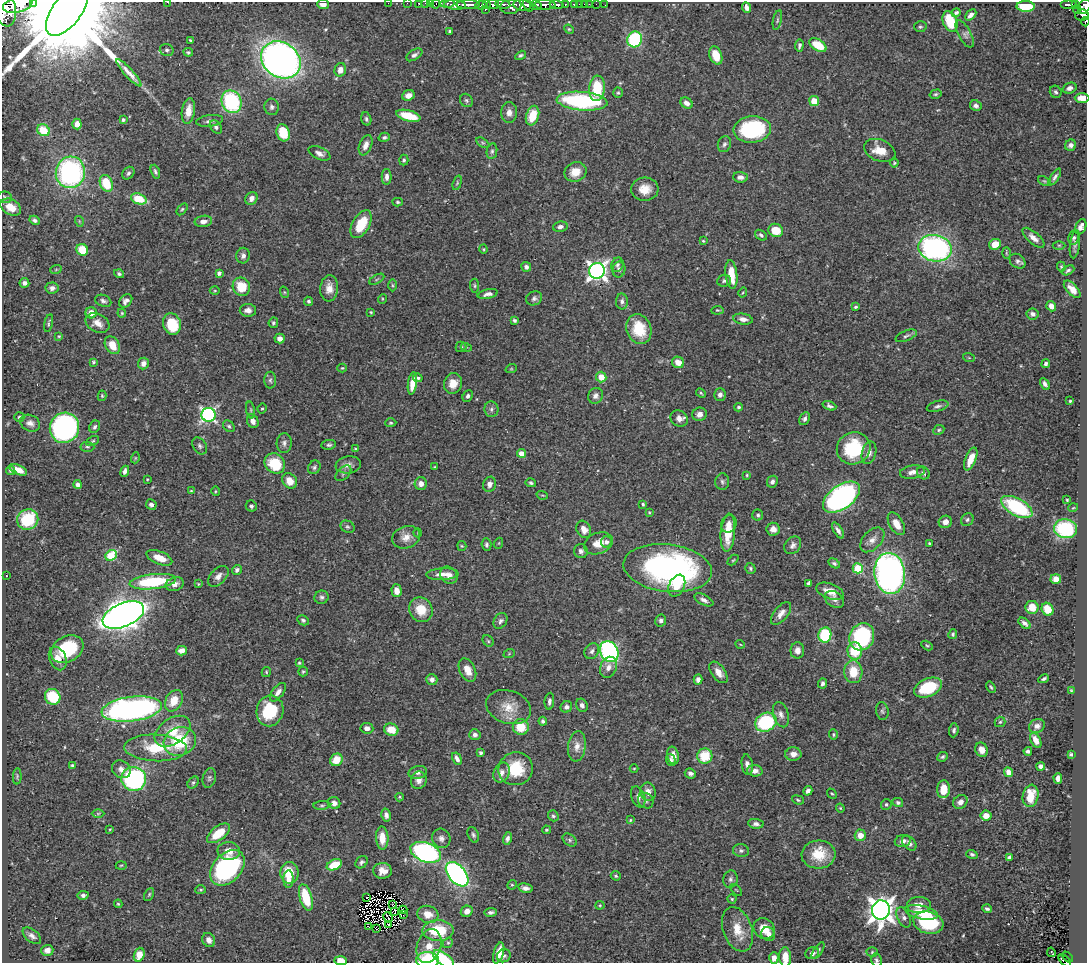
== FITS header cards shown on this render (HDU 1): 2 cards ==
NAXIS1  =                 1085
NAXIS2  =                  961

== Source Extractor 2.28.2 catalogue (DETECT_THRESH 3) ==
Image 1085 x 961 px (HDU 1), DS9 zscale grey, 1 PNG px = 1 image px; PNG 1089 x 965 px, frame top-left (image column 1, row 961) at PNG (2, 2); each listed source drawn as its Kron ellipse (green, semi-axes under 4 px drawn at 4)
Background 0.406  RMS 0.018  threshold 0.0537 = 3 sigma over >= 5 px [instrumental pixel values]
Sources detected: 509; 2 with non-positive FLUX_AUTO (blend fragments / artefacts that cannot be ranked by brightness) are neither listed nor drawn; of the other 507, the 500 brightest by FLUX_AUTO listed and drawn (7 fainter detections omitted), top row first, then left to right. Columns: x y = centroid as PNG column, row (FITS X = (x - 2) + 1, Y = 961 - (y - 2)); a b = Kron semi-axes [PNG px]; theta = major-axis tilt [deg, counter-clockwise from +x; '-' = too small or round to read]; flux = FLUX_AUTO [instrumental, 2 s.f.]
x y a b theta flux
34 2 2 2 - 23
167 2 3 2 - 1.3
388 3 2 2 - 5.4
407 3 2 2 - 8.4
419 3 3 3 - 15
425 3 2 2 - 7
431 3 3 2 - 5.1
447 3 7 3 2 49
323 4 5 4 - 6.1
436 4 5 3 - 17
503 4 8 3 -9 130
565 4 3 3 - 70
574 4 4 3 - 44
579 4 2 2 - 4.6
584 4 2 2 - 5
589 4 2 2 - 3.1
596 4 2 2 - 3.4
1069 4 8 3 0 120
18 5 15 7 13 1600
455 5 11 4 -4 570
468 5 12 4 1 560
481 5 6 4 8 100
486 5 4 3 - 64
493 5 6 4 -6 240
522 5 9 5 -7 720
528 5 7 3 -57 330
537 5 5 3 - 260
545 5 10 5 -3 560
557 5 7 4 -9 160
605 5 2 2 - 3
1076 5 3 3 - 66
511 6 10 7 10 400
1026 6 9 5 -1 46
1084 6 8 5 61 260
746 7 5 4 - 5.9
5 9 18 10 -79 1800
485 9 3 3 - 58
1077 9 4 3 - 34
67 11 29 14 53 62000
956 13 5 3 - 2.9
971 15 6 4 44 5.6
1082 15 7 5 7 140
777 20 10 4 77 2.3
950 21 10 7 -67 38
1085 22 4 2 - 27
920 27 6 5 - 2.1
569 29 5 4 - 1.5
450 31 3 3 - 2.1
965 34 15 6 -61 4.9
635 39 8 7 - 150
190 40 4 2 - 1.2
818 45 9 5 -31 35
799 46 6 4 82 2.9
167 50 7 6 - 3.1
188 52 5 4 - 1.9
414 55 9 5 33 3.9
521 55 6 4 31 2.2
716 55 9 6 -70 24
281 60 21 17 -36 750
340 70 7 5 72 9.5
129 73 18 4 -48 6.6
597 88 13 8 86 50
1070 88 7 5 18 5.4
1056 92 6 5 - 2.7
618 93 5 4 - 1.7
936 94 6 4 16 2
408 95 6 5 - 6.9
1082 98 7 4 0 13
466 100 7 6 - 2.6
582 101 25 9 -5 150
814 101 5 5 - 20
232 102 11 10 - 110
687 103 6 5 - 6.9
976 106 6 5 - 4.3
272 107 8 7 - 4.1
188 111 13 6 81 14
509 113 10 8 89 7.4
408 116 12 5 -14 37
533 116 10 6 72 30
366 119 7 5 -73 2.7
123 120 4 3 - 2.7
210 121 13 5 7 4.8
77 124 5 4 - 7
216 127 7 5 -52 3.7
752 129 19 13 5 110
43 130 7 5 -34 25
283 133 9 6 -73 38
384 137 5 4 - 2.4
483 143 7 4 -30 1.9
724 144 8 6 68 3.5
366 145 10 6 68 7.6
1071 145 6 5 - 4.7
880 150 16 10 -22 21
492 151 8 5 80 2.8
319 153 11 6 -24 5.9
404 160 5 4 - 2.2
894 163 4 4 - 1.4
70 172 16 14 76 230
155 172 7 4 -70 2.8
575 172 11 9 22 18
128 173 7 5 49 2.8
387 177 8 5 90 5.3
740 177 7 5 -3 5.6
1055 177 9 4 57 3.5
1044 181 7 4 -24 1.6
106 183 8 6 -68 41
457 183 7 4 72 2.1
645 189 13 11 4 17
5 197 7 5 -14 2.5
251 198 7 6 - 7.3
139 199 8 5 -20 37
397 202 5 4 - 1.8
11 207 11 7 -28 15
182 209 7 4 53 1.7
35 220 5 4 - 3
79 221 5 3 - 1.2
203 221 8 5 7 7.2
361 224 15 8 61 36
560 227 7 5 8 4.4
1081 227 8 5 65 6.6
776 230 7 6 - 25
761 235 6 4 -38 2.6
1033 238 13 5 -42 8.4
1074 238 7 5 79 2.8
703 241 4 3 - 1.2
995 244 6 5 - 16
1075 244 14 5 83 3.9
1059 245 6 4 0 1.6
935 248 17 13 -11 290
483 249 4 4 - 1.3
82 250 6 5 - 33
1006 253 6 4 -89 1.5
243 256 8 6 76 4.8
1017 261 9 6 -39 3.7
617 265 7 6 - 3.3
526 267 5 5 - 4.3
1061 267 5 4 - 1.4
56 269 6 3 20 1.2
619 269 8 6 79 4.6
1068 270 7 4 28 2.4
597 271 8 7 - 560
219 273 4 4 - 4.2
119 274 5 4 - 2.7
731 275 14 6 -83 28
377 279 8 3 30 1.7
724 281 7 6 - 2.6
24 283 5 4 - 4.2
392 285 6 4 -89 1.6
475 286 7 4 -85 2
241 287 9 8 - 29
52 288 6 5 - 5.1
329 288 13 9 84 12
1072 289 11 5 -47 11
215 291 5 3 - 1.3
284 292 6 3 -71 1.2
743 292 5 3 - 1.2
488 294 10 4 13 4.9
534 298 8 7 - 3.7
382 299 5 3 - 1.1
103 301 8 5 -21 3.5
126 301 7 5 48 4.7
309 301 4 4 - 2.4
622 301 8 6 -88 4.2
1051 306 5 4 - 6.9
855 307 3 3 - 1.9
248 310 8 6 -1 6
717 310 6 4 5 1.5
371 312 4 3 - 1.2
91 313 5 5 - 13
122 313 4 4 - 1.3
1033 314 6 5 - 4.4
743 319 10 5 -9 7
514 320 4 3 - 3.1
49 323 9 2 78 1.7
97 323 13 9 -27 11
273 323 5 4 - 2.4
172 324 11 8 -73 45
639 329 15 12 -73 39
59 336 4 3 - 1.3
906 336 11 5 22 3.3
280 339 5 5 - 6.4
112 345 9 7 -58 17
461 347 5 5 - 2.1
466 347 5 3 - 1.1
969 358 6 3 -19 1.1
93 362 3 3 - 1.8
678 362 6 5 - 13
143 363 6 5 - 6.1
1046 364 4 4 - 3.1
342 368 4 4 - 1.1
511 369 5 3 - 1.2
601 377 5 5 - 16
418 378 5 4 - 2.6
270 380 8 6 89 3.4
453 383 10 9 - 14
412 384 11 4 81 16
1045 384 6 3 -61 3.8
701 393 6 3 -45 1.5
720 395 6 5 - 4.4
102 396 5 4 - 1.5
468 396 6 5 - 3.4
595 396 8 7 - 5.2
1070 401 3 3 - 1.7
829 406 7 4 -20 3.1
938 406 11 5 14 3.9
739 407 4 4 - 2.6
262 409 5 4 - 1.4
491 409 8 7 - 3.5
251 410 8 3 -79 1.9
699 414 7 6 - 6.2
208 415 7 7 - 290
19 417 5 5 - 2.2
679 418 9 7 -36 7.1
805 419 7 5 63 3.6
253 421 7 5 -66 7.2
30 423 10 8 -25 6.1
391 423 5 4 - 1.6
229 426 7 5 -44 2.5
95 427 6 5 - 2.7
64 428 15 14 - 360
939 430 6 4 24 1.9
93 441 7 4 27 2
284 443 10 7 88 4.4
329 445 7 5 8 2.5
200 446 9 6 -57 3.4
87 447 7 5 -4 2.1
854 448 17 16 - 72
355 449 3 3 - 1.1
521 453 4 4 - 13
869 453 11 7 75 8.3
135 458 5 3 - 1.1
971 459 12 5 67 16
275 463 11 9 -40 44
348 465 12 8 8 7.1
314 467 7 6 - 2.7
434 467 3 3 - 1.1
11 470 5 4 - 2.7
18 470 9 4 -25 13
125 471 6 4 66 4.5
912 472 13 6 9 7.3
343 473 9 5 45 3.1
923 473 7 5 -45 3.7
747 475 4 3 - 1.3
147 479 3 2 - 0.91
290 481 8 7 - 15
722 482 8 7 - 3.3
772 482 6 5 - 3.6
531 483 5 4 - 2.2
421 484 6 6 - 6.3
489 484 8 6 70 5.2
78 485 4 4 - 4.4
191 491 4 3 - 1.2
215 491 5 3 - 1.2
542 495 6 3 -17 1.2
841 497 21 11 36 350
1067 500 3 3 - 1.4
643 504 4 4 - 1.9
151 505 5 5 - 3.9
251 506 5 5 - 3
1017 507 17 8 -29 110
1073 508 5 3 - 1
649 512 4 3 - 1.3
758 515 5 5 - 2.4
28 519 11 10 - 65
967 520 7 6 - 2.6
945 522 6 6 - 8.5
729 524 9 7 65 6.6
896 524 12 7 -59 14
348 527 7 5 -29 2.5
584 529 9 7 -60 11
773 529 6 6 - 7.4
1065 529 11 9 -10 91
838 530 9 4 -58 4.5
418 533 4 3 - 0.93
728 533 19 7 85 29
406 537 14 11 20 12
872 540 15 9 47 9.1
606 542 5 5 - 4.4
499 543 5 3 - 0.98
598 543 15 10 21 16
929 543 3 3 - 1.7
486 545 6 5 - 2.7
793 545 10 7 50 5.4
462 546 5 4 - 1.4
581 551 7 6 - 4.6
111 555 6 5 - 59
159 558 14 6 -22 19
733 560 6 3 43 1.4
834 563 6 4 -31 2.7
668 568 44 23 -7 340
750 568 5 5 - 2
858 568 5 5 - 63
237 570 5 4 - 3.9
890 573 20 15 -82 510
442 574 16 6 3 9.4
449 575 9 8 - 8
6 576 3 2 - 1.6
218 576 12 7 46 7.1
1056 579 5 5 - 10
153 582 23 7 6 92
809 583 4 3 - 2.9
175 584 9 6 18 6.3
198 584 3 3 - 1.1
677 586 11 7 65 16
397 591 6 5 - 10
830 591 14 7 -20 14
322 597 7 6 - 3.2
834 599 10 7 -33 5.6
704 600 10 5 -27 5.1
1032 607 6 6 - 16
1047 609 7 5 -59 20
421 610 13 11 -60 24
781 613 13 7 51 7.6
123 615 22 11 23 1300
303 620 6 4 -28 2.6
500 621 8 6 58 3.7
661 621 6 5 - 4
1025 623 7 4 -39 3.6
953 634 5 4 - 2.2
825 635 7 6 - 60
862 637 14 12 63 130
488 641 6 5 - 1.9
740 644 5 3 - 0.92
927 646 6 4 -29 1.6
67 649 17 13 29 70
797 650 8 7 - 7
181 651 5 4 - 7.7
592 651 8 7 - 4.6
855 651 9 7 -85 48
609 652 11 8 -61 250
509 654 6 3 20 1.2
58 658 12 8 -66 11
299 663 4 3 - 1.3
608 667 11 8 69 7.7
467 670 12 7 -65 13
303 671 5 4 - 1.8
266 672 5 4 - 1.4
718 672 12 7 -53 9.6
853 672 11 9 -86 27
432 679 6 5 - 4.6
1044 679 5 3 - 2.2
698 680 5 4 - 4.1
823 683 5 4 - 3.5
991 687 6 3 -58 1.8
928 688 15 9 24 56
1072 691 4 3 - 1.5
278 692 11 5 52 6.2
53 697 8 7 - 55
174 701 11 8 61 20
549 701 8 5 84 4.1
582 705 7 5 -62 4.5
509 707 23 16 -19 24
566 707 6 5 - 4.1
132 709 30 12 8 400
270 711 15 13 79 62
882 711 9 6 -80 2.9
781 715 13 7 -74 6.6
543 721 4 4 - 2.9
766 722 11 9 26 110
1000 722 5 5 - 1.8
1037 726 8 6 25 5.9
521 727 8 8 - 26
367 728 6 5 - 6.6
391 730 7 6 - 22
954 730 7 4 86 2.9
173 731 20 13 35 27
475 735 6 5 - 4.3
833 735 5 4 - 1.7
1036 740 8 5 -60 10
180 741 16 14 24 62
577 746 15 9 82 11
156 748 31 13 -2 48
981 750 7 6 - 11
1028 751 4 3 - 2.8
481 753 4 3 - 2.6
793 754 8 6 0 9
1071 754 4 3 - 2.5
673 755 9 5 -77 8.5
705 756 8 7 - 37
942 757 5 4 - 2.5
457 759 6 3 -61 5.2
336 760 6 6 - 21
671 760 6 4 -72 2.6
72 765 4 3 - 2.2
747 765 10 5 -81 5.7
1041 767 4 4 - 4.8
634 768 4 3 - 1
121 769 10 8 -36 7.4
516 769 17 16 - 44
755 771 7 6 - 7.4
418 772 9 6 12 4.5
1008 772 5 4 - 9.7
502 773 10 7 65 6.9
690 773 6 5 - 4
17 776 8 3 86 1.6
209 778 10 6 76 3.1
1058 778 5 4 - 5.3
134 779 12 12 - 200
419 780 9 8 - 7.1
193 782 6 5 - 2.3
943 789 9 6 86 22
808 791 5 4 - 4.8
648 792 9 7 -72 8.9
832 794 5 3 - 1.3
1031 796 11 8 78 25
400 797 4 3 - 1.4
638 797 11 6 -71 5.2
798 800 6 4 -19 1.8
646 801 8 7 - 4.1
898 802 5 4 - 3
960 802 8 6 38 7
334 803 6 6 - 5.6
886 804 5 5 - 2.1
322 805 8 3 5 1.8
840 808 4 4 - 1.2
98 813 6 4 1 1.6
386 815 6 4 -77 4.4
553 816 6 5 - 2.5
986 816 5 5 - 13
630 820 3 2 - 0.96
756 824 8 5 -6 3.8
110 829 3 2 - 0.92
546 830 4 4 - 1.3
219 833 13 7 37 28
473 835 8 5 -68 2.7
860 835 6 5 - 13
382 838 11 6 -87 17
441 838 10 9 - 5.7
507 839 6 4 75 4
570 840 8 5 -38 2.5
903 841 8 6 14 5.6
909 843 9 5 -47 5.2
229 851 11 9 -2 12
741 851 8 6 -10 3.5
426 852 16 9 -20 250
818 854 17 14 4 28
972 854 6 4 -18 2.3
1009 857 4 3 - 2.7
361 862 7 5 46 3.2
121 865 5 3 - 1.1
334 865 8 5 23 33
227 868 20 14 47 170
383 871 9 8 - 11
289 873 11 9 89 29
457 874 14 8 -50 330
616 876 5 4 - 1.9
288 879 9 5 88 6.8
730 879 9 7 76 4.1
512 885 5 4 - 1.6
525 888 7 4 -12 4.7
201 890 5 4 - 1.6
736 890 7 2 -45 0.97
149 894 7 4 63 1.8
83 895 6 4 9 3.2
306 897 13 6 -74 45
367 898 2 2 - 1.4
732 899 4 4 - 1.5
118 904 4 3 - 1.2
393 904 3 2 - 1.3
600 905 4 4 - 1.3
919 905 11 8 3 11
987 909 4 3 - 2.6
403 910 4 2 - 1.4
881 910 9 9 - 1200
467 911 6 5 - 7.6
395 912 4 2 - 1.3
491 912 6 4 7 3.3
922 912 17 6 -12 32
428 914 11 8 -16 14
404 915 2 2 - 1.4
388 917 5 2 - 1.4
904 917 11 6 -66 4.9
928 923 15 11 -16 82
388 924 2 2 - 0.99
369 927 3 2 - 1.8
764 928 11 9 -41 16
376 929 3 2 - 1.5
737 929 23 14 -70 25
438 930 15 10 1 49
768 934 7 6 - 7.6
32 936 11 6 -39 5
209 940 7 6 - 6.8
448 943 5 4 - 1.8
429 946 17 12 71 16
47 950 6 5 - 5.6
818 951 10 3 57 1.9
872 952 5 4 - 1.6
1051 952 5 3 - 4.1
499 953 11 5 74 16
812 953 7 6 - 4.9
139 955 7 5 70 17
504 956 7 6 - 3
785 957 10 6 -88 16
1068 957 6 2 -45 17
774 958 6 4 86 7.3
443 959 12 6 -34 54
428 960 11 8 1 65
876 960 6 5 - 2.5
1065 960 7 4 -44 58
341 961 6 4 -2 12
At the frame edge (FLAGS 8, measured only in part): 21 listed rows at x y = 34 2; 167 2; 388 3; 407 3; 419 3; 425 3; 431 3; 323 4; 436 4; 18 5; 1084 6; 5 9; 67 11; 1085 22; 1082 98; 785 957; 443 959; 428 960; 876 960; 1065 960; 341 961
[7 fainter detections neither listed nor drawn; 2 non-positive-flux detections neither listed nor drawn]